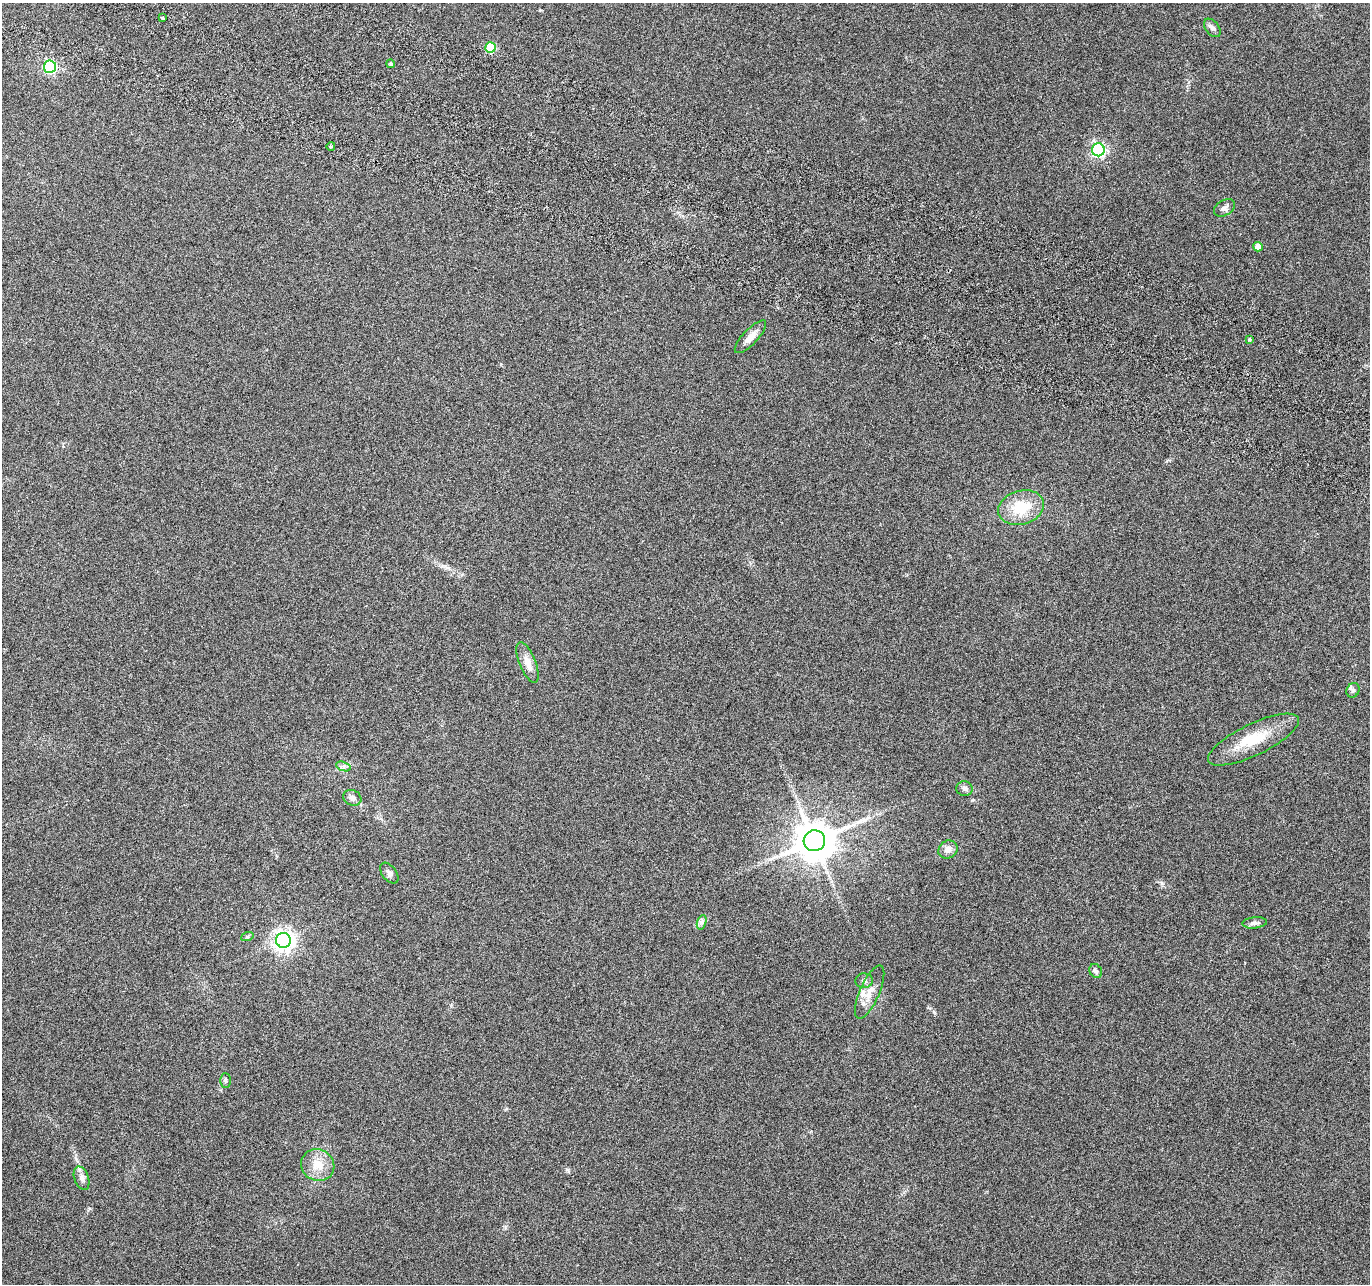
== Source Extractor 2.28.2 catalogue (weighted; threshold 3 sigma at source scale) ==
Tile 11 of 4 x 4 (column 3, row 3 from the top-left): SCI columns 2760-4127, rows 1551-2832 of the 5526 x 5730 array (HDU 1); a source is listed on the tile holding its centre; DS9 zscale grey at full resolution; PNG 1372 x 1286 px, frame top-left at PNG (2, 3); each listed source drawn as its Kron ellipse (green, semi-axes under 4 px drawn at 4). Shown black and unused: <1% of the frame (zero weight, under 3 of 6 exposures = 3% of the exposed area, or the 3 px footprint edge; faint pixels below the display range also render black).
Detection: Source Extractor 2.28.2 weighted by HDU 2 'WHT'; one run over the whole footprint, this tile lists its part. Background 0.0879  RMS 0.0055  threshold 0.0225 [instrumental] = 3 sigma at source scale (4.09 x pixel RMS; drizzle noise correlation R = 1.36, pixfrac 0.8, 0.0396/0.0396 arcsec/px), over >= 5 px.
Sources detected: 35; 1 inside a brighter object's white glare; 2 long thin detections or spike segments (spike, bleed or trail) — neither listed nor drawn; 1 inside a brighter listed object's ellipse — not listed separately; the other 31 listed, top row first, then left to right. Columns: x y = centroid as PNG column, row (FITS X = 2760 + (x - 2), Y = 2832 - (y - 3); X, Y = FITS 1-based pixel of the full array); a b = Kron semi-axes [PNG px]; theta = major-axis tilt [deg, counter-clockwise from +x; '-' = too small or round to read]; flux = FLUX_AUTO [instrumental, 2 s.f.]
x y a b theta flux
162 18 4 3 - 1.3
1212 28 10 6 -52 1.7
491 47 5 5 - 22
391 64 4 4 - 0.82
50 67 6 6 - 76
331 146 4 3 - 0.6
1098 150 6 6 - 95
1224 208 11 7 31 2
1258 247 5 4 - 5.3
750 337 21 7 46 4.6
1249 340 3 3 - 1.3
1021 508 23 17 16 16
528 663 21 8 -68 5.4
1353 690 8 6 63 1.2
1254 740 50 15 26 19
343 766 7 4 -19 1.4
965 789 8 7 - 1.9
352 798 9 7 -27 2.3
814 841 11 10 - 1600
948 849 10 8 30 3.4
389 873 12 7 -53 2.1
702 922 7 4 72 1.4
1255 923 12 5 6 1.9
247 937 6 4 19 0.71
283 940 7 7 - 290
1096 971 7 6 - 1.5
864 981 8 7 - 1.6
870 992 29 10 66 6.5
225 1080 7 5 -90 0.93
318 1165 17 15 -31 8.3
82 1178 12 7 -70 2.4
Unlisted compact peaks at least as high as the median listed source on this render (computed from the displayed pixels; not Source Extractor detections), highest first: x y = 934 1012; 1162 883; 567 1170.